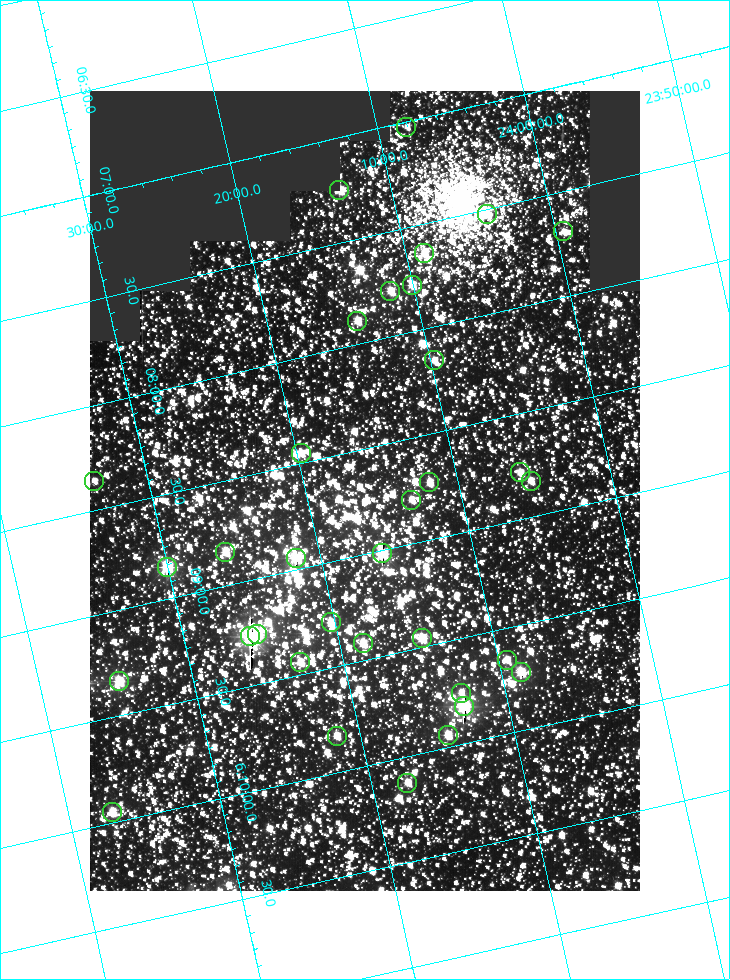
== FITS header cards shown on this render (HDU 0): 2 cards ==
NAXIS1  =                  550
NAXIS2  =                  800

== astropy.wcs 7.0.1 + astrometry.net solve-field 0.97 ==
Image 550 x 800 px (HDU 0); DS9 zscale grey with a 90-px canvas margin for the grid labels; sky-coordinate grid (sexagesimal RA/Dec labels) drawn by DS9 from the SOLVED WCS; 34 Tycho-2 reference stars matched to detected sources circled (green)
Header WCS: RA---TAN/DEC--TAN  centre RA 06:08:42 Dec +24:16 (92.17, +24.27 deg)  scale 3.98 arcsec/px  FOV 36.4' x 53.0'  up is -103 deg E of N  parity normal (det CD < 0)
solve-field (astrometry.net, Tycho-2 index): VERIFIED the header's WCS against the Tycho-2 star catalogue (verified at 3 index scales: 18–31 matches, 0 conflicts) and refined it, rather than solving blind
Solved WCS: RA---TAN-SIP/DEC--TAN-SIP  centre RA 06:08:42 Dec +24:16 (92.17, +24.27 deg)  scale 3.98 arcsec/px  FOV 36.4' x 53.0'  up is -103 deg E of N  parity normal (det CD < 0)
The solver's refit moves the header's centre by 0.16 arcsec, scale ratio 1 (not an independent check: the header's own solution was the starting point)
Tycho-2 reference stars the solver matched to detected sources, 34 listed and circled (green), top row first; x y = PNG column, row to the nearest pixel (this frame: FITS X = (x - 90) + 1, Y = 800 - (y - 91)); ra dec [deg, ICRS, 3 dp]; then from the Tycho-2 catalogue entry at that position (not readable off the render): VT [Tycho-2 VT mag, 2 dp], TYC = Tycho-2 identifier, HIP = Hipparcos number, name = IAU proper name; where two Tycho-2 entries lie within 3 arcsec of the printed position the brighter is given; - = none
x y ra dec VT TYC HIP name
406 127 91.756 +24.135 11.55 1864-383-1 - -
339 190 91.813 +24.222 9.50 1864-951-1 - -
487 214 91.882 +24.069 10.67 1864-1197-1 - -
563 231 91.922 +23.991 11.04 1864-773-1 - -
424 253 91.910 +24.147 9.81 1864-677-1 - -
412 285 91.945 +24.168 9.83 1864-545-1 - -
390 291 91.946 +24.193 9.49 1864-879-1 - -
357 321 91.972 +24.235 9.87 1864-607-1 - -
434 360 92.040 +24.163 9.97 1864-387-1 - -
301 453 92.113 +24.329 10.09 1877-692-1 - -
520 472 92.195 +24.097 9.91 1877-1306-1 - -
94 481 92.090 +24.558 11.22 1868-1493-1 - -
531 481 92.208 +24.088 10.02 1877-898-1 - -
429 482 92.182 +24.197 9.90 1877-42-1 - -
411 500 92.198 +24.221 10.14 1877-234-1 - -
225 552 92.210 +24.434 9.33 1881-345-1 - -
382 553 92.254 +24.266 8.73 1877-224-1 - -
296 558 92.236 +24.360 8.19 1877-300-1 29148 -
167 567 92.212 +24.501 8.67 1881-93-1 - -
331 622 92.321 +24.338 9.42 1877-884-1 - -
257 634 92.315 +24.419 9.14 1881-15-1 - -
250 636 92.316 +24.428 7.55 1881-1595-1 - -
422 638 92.364 +24.244 8.80 1877-1589-1 - -
363 643 92.355 +24.308 9.21 1877-702-1 - -
507 660 92.412 +24.157 10.23 1877-766-1 - -
300 662 92.360 +24.380 9.69 1881-496-1 - -
521 672 92.431 +24.145 8.75 1877-16-1 - -
119 681 92.334 +24.580 8.60 1881-81-1 - -
461 693 92.439 +24.215 10.07 1877-154-1 - -
464 706 92.456 +24.215 7.57 1877-1484-1 - -
448 735 92.485 +24.239 9.49 1877-1276-1 - -
337 736 92.457 +24.359 9.75 1877-1432-1 - -
407 783 92.531 +24.294 10.40 1877-334-1 - -
112 812 92.487 +24.619 9.38 1881-1542-1 - -